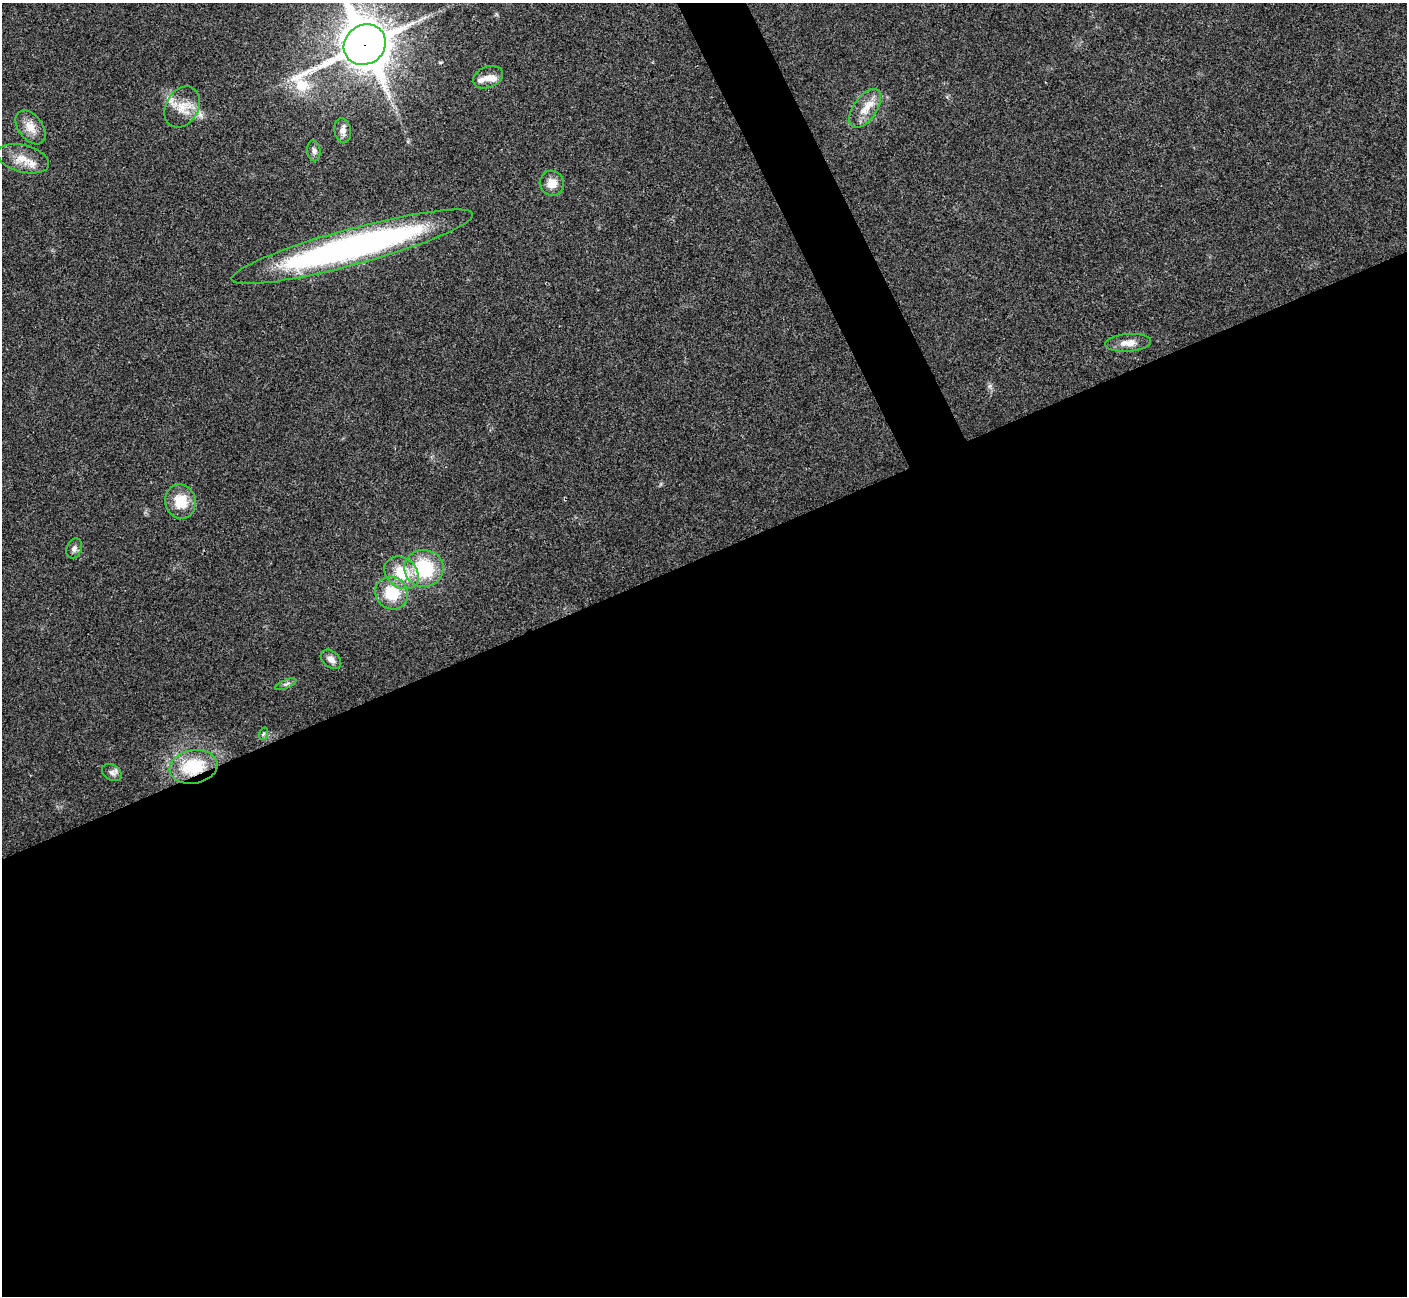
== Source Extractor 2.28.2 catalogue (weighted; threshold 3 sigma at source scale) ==
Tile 15 of 4 x 4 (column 3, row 4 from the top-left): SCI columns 2813-4217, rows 156-1449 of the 5628 x 5617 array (HDU 1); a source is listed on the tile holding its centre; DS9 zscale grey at full resolution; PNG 1409 x 1298 px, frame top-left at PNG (2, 3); each listed source drawn as its Kron ellipse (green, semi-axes under 4 px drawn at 4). Shown black and unused: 59% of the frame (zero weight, under 3 of 4 exposures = <1% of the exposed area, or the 3 px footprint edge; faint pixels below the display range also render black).
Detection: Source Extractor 2.28.2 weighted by HDU 2 'WHT'; one run over the whole footprint, this tile lists its part. Background 0.0214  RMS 0.004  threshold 0.0181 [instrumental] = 3 sigma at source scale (4.5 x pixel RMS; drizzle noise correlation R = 1.50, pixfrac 1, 0.05/0.05 arcsec/px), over >= 5 px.
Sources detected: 24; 3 inside a brighter listed object's ellipse — not listed separately; the other 21 listed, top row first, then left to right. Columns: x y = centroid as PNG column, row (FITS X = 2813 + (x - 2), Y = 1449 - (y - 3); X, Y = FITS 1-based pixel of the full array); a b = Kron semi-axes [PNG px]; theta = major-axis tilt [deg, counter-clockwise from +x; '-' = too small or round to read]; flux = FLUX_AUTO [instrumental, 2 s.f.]
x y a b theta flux
365 45 22 19 37 1800
488 77 15 10 21 3.1
182 107 22 16 60 7.5
865 108 22 11 55 6.3
30 127 19 12 -53 4.9
343 130 12 8 -82 2.1
314 151 10 6 -84 1.5
23 159 27 13 -15 6.9
552 183 13 12 - 4.5
352 247 125 18 15 150
1128 343 23 9 4 4.2
180 501 17 15 -79 9.9
74 548 10 7 67 1.5
424 568 19 18 - 23
402 573 19 14 -38 11
392 593 17 15 -44 13
331 659 11 8 -40 2.5
286 684 11 4 23 1
263 734 6 4 71 0.59
193 767 24 16 10 19
112 773 10 7 -32 1.7
Overlapping masked pixels (flux is a lower limit): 2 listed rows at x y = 365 45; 193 767
Isophote crosses this tile's border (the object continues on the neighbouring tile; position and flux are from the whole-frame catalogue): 1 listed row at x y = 365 45